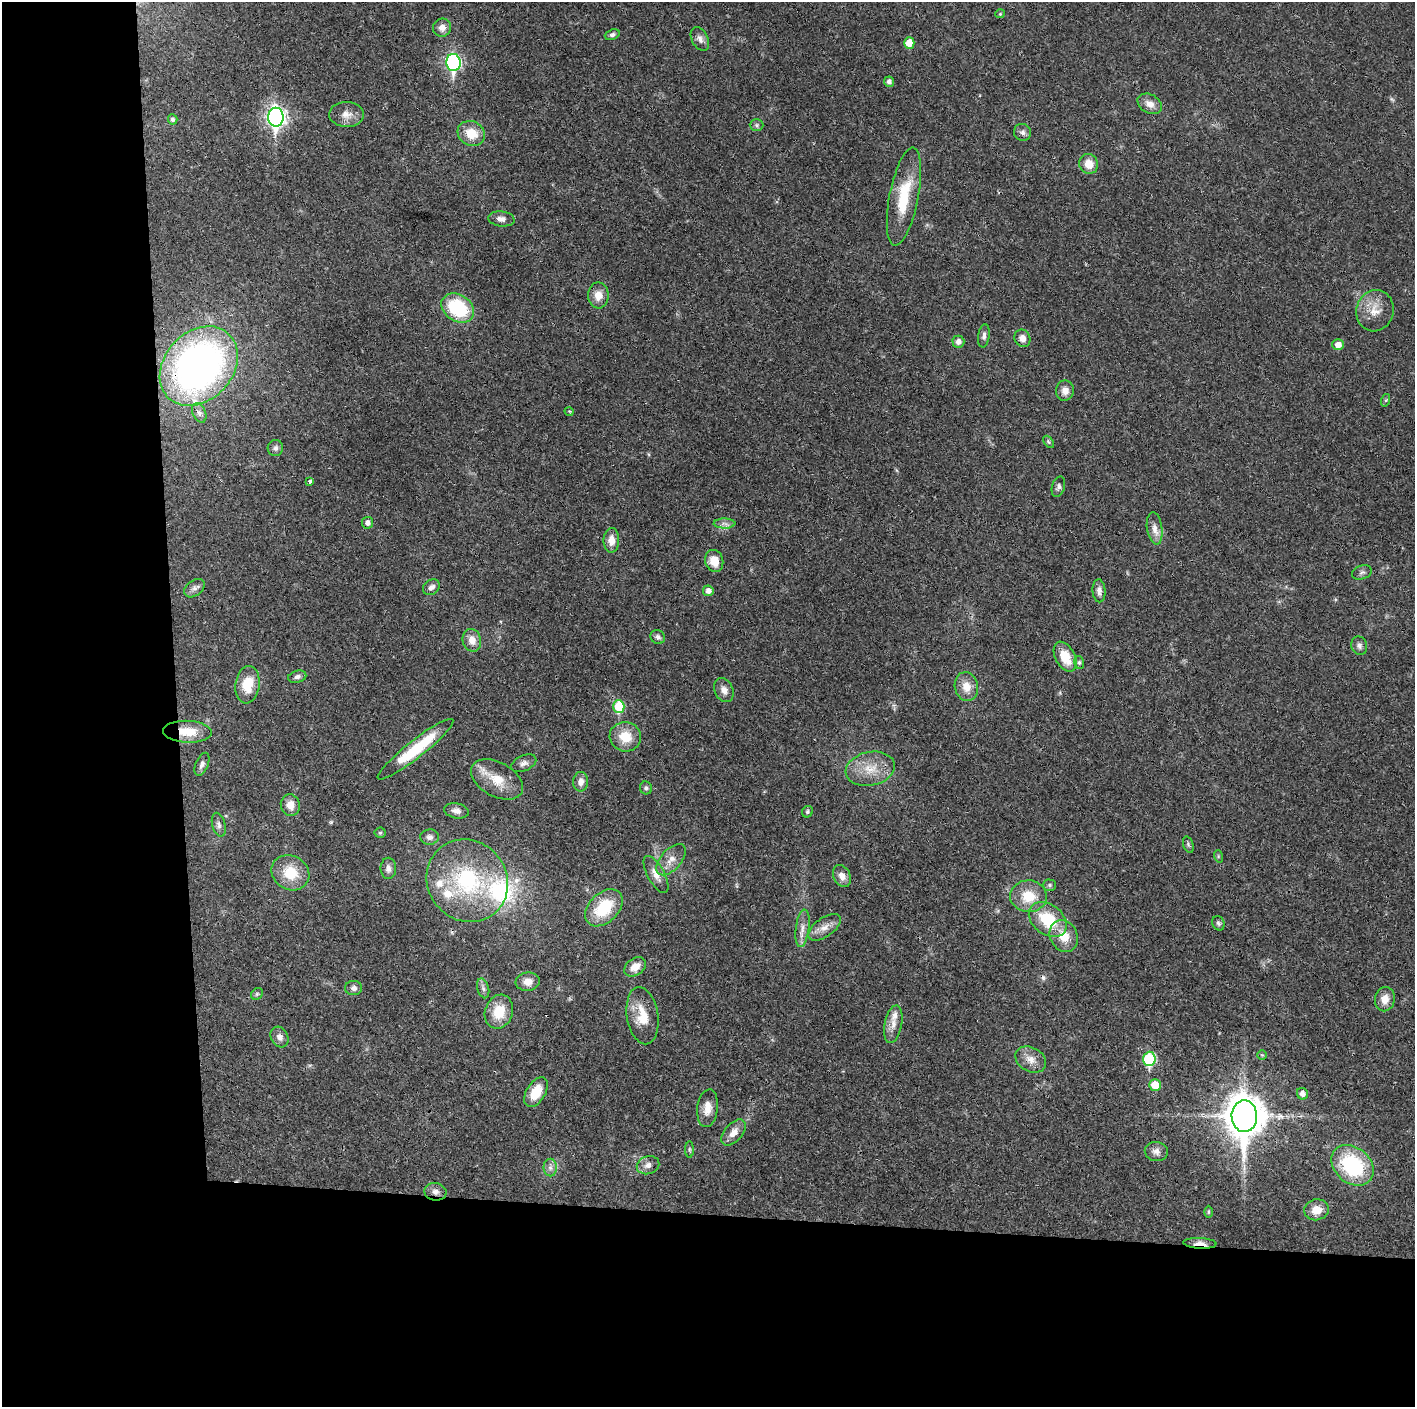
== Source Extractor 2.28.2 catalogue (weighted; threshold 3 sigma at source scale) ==
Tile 7 of 3 x 3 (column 1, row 3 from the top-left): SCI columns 1-1413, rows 1-1405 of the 4239 x 4216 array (HDU 1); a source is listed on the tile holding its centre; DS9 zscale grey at full resolution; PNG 1417 x 1409 px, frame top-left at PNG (2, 2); each listed source drawn as its Kron ellipse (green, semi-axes under 4 px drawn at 4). Shown black and unused: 24% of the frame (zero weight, under 3 of 4 exposures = <1% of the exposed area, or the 3 px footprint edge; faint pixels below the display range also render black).
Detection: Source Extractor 2.28.2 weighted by HDU 2 'WHT'; one run over the whole footprint, this tile lists its part. Background 0.0269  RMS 0.0024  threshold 0.0106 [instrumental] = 3 sigma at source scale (4.5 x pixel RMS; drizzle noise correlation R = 1.50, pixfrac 1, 0.05/0.05 arcsec/px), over >= 5 px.
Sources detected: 119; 1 too faint to see at this stretch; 2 cosmic-ray / hot-pixel residue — neither listed nor drawn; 4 inside a brighter listed object's ellipse — not listed separately; the other 112 listed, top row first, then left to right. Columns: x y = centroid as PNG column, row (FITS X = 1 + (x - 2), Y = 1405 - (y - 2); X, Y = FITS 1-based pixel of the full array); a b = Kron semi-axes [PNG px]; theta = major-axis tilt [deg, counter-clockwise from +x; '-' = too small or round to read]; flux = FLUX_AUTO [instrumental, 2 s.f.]
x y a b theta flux
1000 14 5 4 - 0.26
442 28 9 9 - 1.4
612 35 8 5 21 0.57
700 39 13 8 -63 1.1
909 43 5 5 - 3.5
453 62 8 7 - 44
889 82 5 5 - 0.85
1150 104 13 9 -30 2
346 114 17 12 -1 2.3
276 117 9 7 -90 100
173 119 5 4 - 0.68
757 125 7 6 - 0.53
1022 132 9 8 - 0.84
471 133 14 12 -28 4.4
1089 164 10 9 - 3
904 197 50 14 79 10
501 219 13 7 -6 1.3
598 295 13 10 90 2.5
458 308 17 13 -34 15
1375 311 21 18 73 4.2
984 336 12 6 82 0.88
1022 338 9 7 -62 1.5
958 342 6 6 - 1.2
1338 345 6 5 - 1.7
199 366 44 34 47 99
1065 391 10 9 - 1.6
1386 400 6 4 71 0.33
569 411 5 3 - 0.18
199 413 10 6 -66 0.83
1049 442 7 4 -50 0.36
275 448 8 8 - 0.8
310 481 4 3 - 1
1058 487 10 6 72 0.79
367 523 6 5 - 1.1
724 523 11 5 -1 0.91
1155 528 16 7 -82 1.8
611 540 12 8 89 2.3
714 561 11 9 -74 3.6
1362 572 10 6 19 0.7
431 587 9 7 35 1
194 588 11 7 36 1.1
708 591 5 5 - 1.2
1099 591 11 6 -86 1.1
658 637 7 6 - 0.71
472 640 11 9 -75 2.2
1359 646 9 8 - 0.83
1065 657 16 9 -62 5.4
1079 662 6 5 - 0.47
297 677 9 6 13 0.79
247 685 19 12 83 6
966 686 14 11 -77 3
724 690 12 9 -65 1.7
619 707 6 5 - 11
187 732 24 11 -2 5.4
625 737 16 14 -14 5.1
415 749 47 9 38 12
524 763 13 7 25 1.1
202 764 12 6 67 0.98
870 769 25 17 12 5.6
497 779 28 17 -29 5.8
581 782 10 7 85 1.5
646 788 6 6 - 0.48
290 805 11 9 -77 2.3
456 811 12 7 -11 1.3
807 812 6 5 - 0.4
219 825 12 6 -76 0.9
380 833 5 5 - 0.34
430 837 9 7 1 1
1188 845 8 5 -71 0.46
1218 856 6 4 -73 0.27
671 860 19 10 48 2.5
388 868 10 8 90 1.3
290 873 19 17 -32 6.7
656 874 20 8 -61 2.3
842 876 11 8 -64 1.7
467 881 43 39 -51 27
1050 885 6 5 - 0.47
1028 896 18 16 -3 6
604 908 22 14 44 10
1048 920 21 15 -38 9.4
1218 923 7 6 - 0.55
824 927 19 9 35 2.3
802 928 19 6 82 1.9
1064 936 16 13 -62 4.5
635 967 12 8 34 2.7
528 982 12 9 7 2.2
353 988 8 7 - 0.99
483 988 10 6 -74 0.83
257 994 6 5 - 0.4
1385 999 12 10 80 2.2
499 1012 17 14 71 5.5
642 1016 29 15 -81 5.7
893 1024 19 8 78 2.1
280 1037 11 8 -62 1.3
1262 1055 5 5 - 0.29
1031 1059 16 12 -29 2.5
1149 1059 7 6 - 20
1155 1085 6 5 - 4.5
536 1092 16 9 59 5.4
1302 1094 6 5 - 1.3
707 1108 19 10 83 2.7
1244 1116 16 12 -89 580
733 1132 15 9 48 2.2
689 1149 8 4 -89 0.41
1156 1151 11 9 -12 1.4
648 1165 11 9 20 1.4
1352 1165 23 17 -41 20
550 1168 9 6 -89 0.9
435 1192 11 8 -9 1.3
1316 1210 12 10 15 2.9
1208 1212 6 4 90 0.3
1200 1243 16 5 -3 1.7
Overlapping masked pixels (flux is a lower limit): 6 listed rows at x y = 199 366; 187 732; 415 749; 1244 1116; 435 1192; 1200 1243